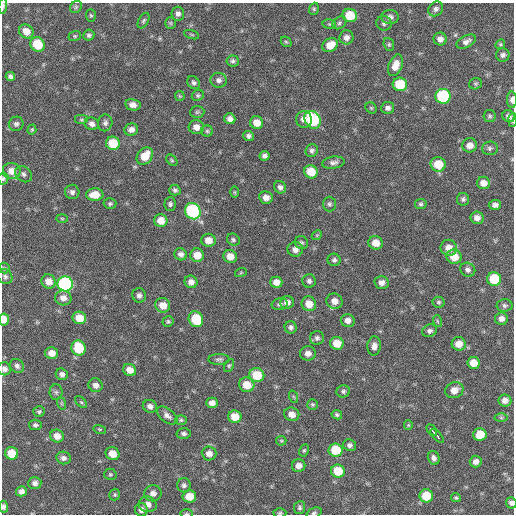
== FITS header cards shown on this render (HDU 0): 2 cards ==
NAXIS1  =                  512 / Axis length
NAXIS2  =                  512 / Axis length

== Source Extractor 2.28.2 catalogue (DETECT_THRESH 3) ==
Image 512 x 512 px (HDU 0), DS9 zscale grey, 1 PNG px = 1 image px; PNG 516 x 516 px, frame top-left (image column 1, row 512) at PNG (2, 3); each listed source drawn as its Kron ellipse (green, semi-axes under 4 px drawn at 4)
Background 59.4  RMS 8.4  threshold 25.2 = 3 sigma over >= 5 px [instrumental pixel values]
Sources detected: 199; all 199 listed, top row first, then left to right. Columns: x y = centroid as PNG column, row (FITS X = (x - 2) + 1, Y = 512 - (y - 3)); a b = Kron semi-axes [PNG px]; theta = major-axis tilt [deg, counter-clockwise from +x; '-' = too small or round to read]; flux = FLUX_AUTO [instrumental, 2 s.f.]
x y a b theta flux
3 6 8 4 83 1800
76 7 6 5 - 970
314 9 6 4 70 840
436 9 8 6 45 1900
178 14 7 6 - 2100
91 15 6 5 - 870
350 15 7 6 - 15000
390 17 9 7 -4 2500
144 21 8 5 61 1100
170 23 6 5 - 890
339 23 7 6 - 1400
384 23 8 7 - 1500
329 24 7 5 -11 850
26 31 7 6 - 5400
89 35 5 5 - 1300
192 35 8 3 -19 670
75 36 6 5 - 800
346 37 7 7 - 2800
440 39 6 6 - 2700
286 42 6 4 -42 780
466 42 10 6 28 2500
38 44 8 6 -48 14000
389 44 6 5 - 960
500 44 5 4 - 780
330 45 8 6 32 7300
503 55 7 6 - 1700
233 61 6 5 - 1400
395 65 11 6 69 5700
10 76 5 4 - 1600
218 80 8 7 - 2200
194 83 7 5 -50 1500
400 84 7 7 - 21000
476 84 6 5 - 930
198 95 6 5 - 1000
180 96 5 4 - 640
443 96 7 7 - 62000
512 100 8 5 -87 2200
133 105 8 5 -12 3000
371 108 6 5 - 780
388 108 6 6 - 2100
197 112 7 6 - 980
489 116 6 6 - 1000
509 116 6 5 - 2300
230 119 6 5 - 3000
81 120 7 5 0 970
304 120 8 8 - 3500
313 120 9 7 -57 38000
512 120 7 4 86 940
105 123 8 7 - 1800
257 123 6 6 - 6100
16 124 7 7 - 1500
92 124 7 6 - 2400
196 127 8 7 - 3900
32 130 5 4 - 680
131 130 7 6 - 2600
207 131 5 5 - 980
248 136 5 5 - 1500
113 143 7 6 - 16000
470 145 7 7 - 3700
490 148 8 7 - 1400
312 151 7 6 - 1600
145 156 9 7 51 10000
265 156 5 5 - 1800
172 160 7 4 -50 820
333 163 11 6 8 2200
438 164 7 7 - 11000
12 171 9 8 - 6100
311 172 7 6 - 11000
23 174 9 7 -40 2100
3 178 6 5 - 1000
483 183 6 6 - 4000
280 187 6 5 - 1900
175 190 5 5 - 1300
72 192 7 7 - 1900
235 192 6 4 -90 660
95 195 8 6 1 7800
266 197 7 6 - 3800
463 199 6 6 - 1500
110 204 6 5 - 1100
170 204 7 6 - 1200
329 204 7 6 - 1300
421 204 6 5 - 1100
495 205 6 5 - 2100
193 211 8 7 - 79000
62 218 6 3 -2 590
477 218 6 6 - 3200
161 221 6 6 - 6400
317 235 5 4 - 660
208 240 7 6 - 5200
233 240 6 5 - 1300
301 243 7 6 - 1300
376 243 7 6 - 6100
449 248 8 8 - 5300
295 249 7 7 - 3400
181 254 6 6 - 2300
197 255 7 6 - 7100
230 256 7 6 - 5000
454 257 7 7 - 8400
334 260 6 6 - 1400
4 268 5 5 - 760
468 270 8 6 -31 2200
241 272 6 3 20 650
5 277 8 6 -54 1600
494 279 7 7 - 21000
49 281 7 7 - 5100
309 281 7 6 - 1700
191 282 6 6 - 3100
276 282 6 5 - 4300
381 283 7 6 - 2900
65 284 8 7 - 130000
139 295 7 6 - 1900
63 298 8 7 - 3800
335 301 8 7 - 4200
287 302 7 6 - 3100
439 302 6 5 - 1100
280 304 8 5 14 1600
309 304 7 7 - 6400
163 305 7 7 - 5700
505 305 8 6 -2 1500
79 318 7 6 - 8800
4 319 6 5 - 6100
196 319 8 7 - 17000
501 319 6 6 - 2700
348 320 7 6 - 2900
168 321 5 5 - 940
437 321 6 3 -71 770
291 327 6 6 - 1800
429 331 7 6 - 1800
317 338 7 6 - 1600
337 343 7 6 - 8300
459 344 7 7 - 5400
374 346 9 6 86 2800
79 348 7 7 - 19000
52 353 6 6 - 4600
308 353 8 7 - 3200
219 359 10 5 0 1500
473 363 6 6 - 7400
17 366 7 6 - 1800
229 366 7 4 62 900
4 369 7 6 - 2100
130 370 7 6 - 5200
62 374 6 5 - 2100
257 375 7 7 - 16000
95 385 7 6 - 2800
247 385 8 7 - 8800
454 390 9 8 - 4900
343 391 7 6 - 1300
56 392 8 6 -89 1300
294 397 6 4 -70 730
505 400 6 6 - 3500
81 402 7 4 -44 970
61 403 7 4 -72 770
212 403 5 5 - 3200
313 404 5 5 - 860
150 406 7 6 - 2600
39 412 6 5 - 1000
292 414 8 6 -19 4000
167 415 12 6 -37 2800
337 415 5 4 - 960
235 417 7 6 - 8600
501 418 6 4 -1 880
181 420 6 5 - 970
35 425 6 5 - 1200
408 425 5 4 - 620
100 429 6 4 -17 690
432 430 6 3 -46 11000
184 434 7 5 -4 1500
480 434 6 6 - 11000
57 436 7 6 - 5100
437 436 8 3 -47 12000
281 441 5 5 - 720
350 445 6 6 - 1700
304 450 6 4 62 830
335 450 7 6 - 17000
12 453 6 6 - 11000
209 453 7 7 - 3600
112 454 7 6 - 6300
63 458 7 6 - 2200
434 458 7 5 -68 1900
476 462 6 6 - 2800
299 466 7 6 - 3500
338 471 7 6 - 15000
110 474 6 5 - 900
35 483 6 6 - 2400
184 485 7 6 - 1700
21 491 5 5 - 2800
153 493 8 8 - 3000
115 495 6 5 - 890
189 496 7 6 - 7000
426 496 7 6 - 16000
456 498 5 4 - 740
511 503 5 5 - 2000
148 504 9 8 - 3300
3 507 6 4 -85 1500
300 507 6 5 - 1200
141 510 6 6 - 2500
280 513 6 4 2 870
314 513 8 5 22 1100
186 514 6 3 0 710
At the frame edge (FLAGS 8, measured only in part): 11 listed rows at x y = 3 6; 512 100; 512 120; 3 178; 4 319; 4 369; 511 503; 3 507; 280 513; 314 513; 186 514